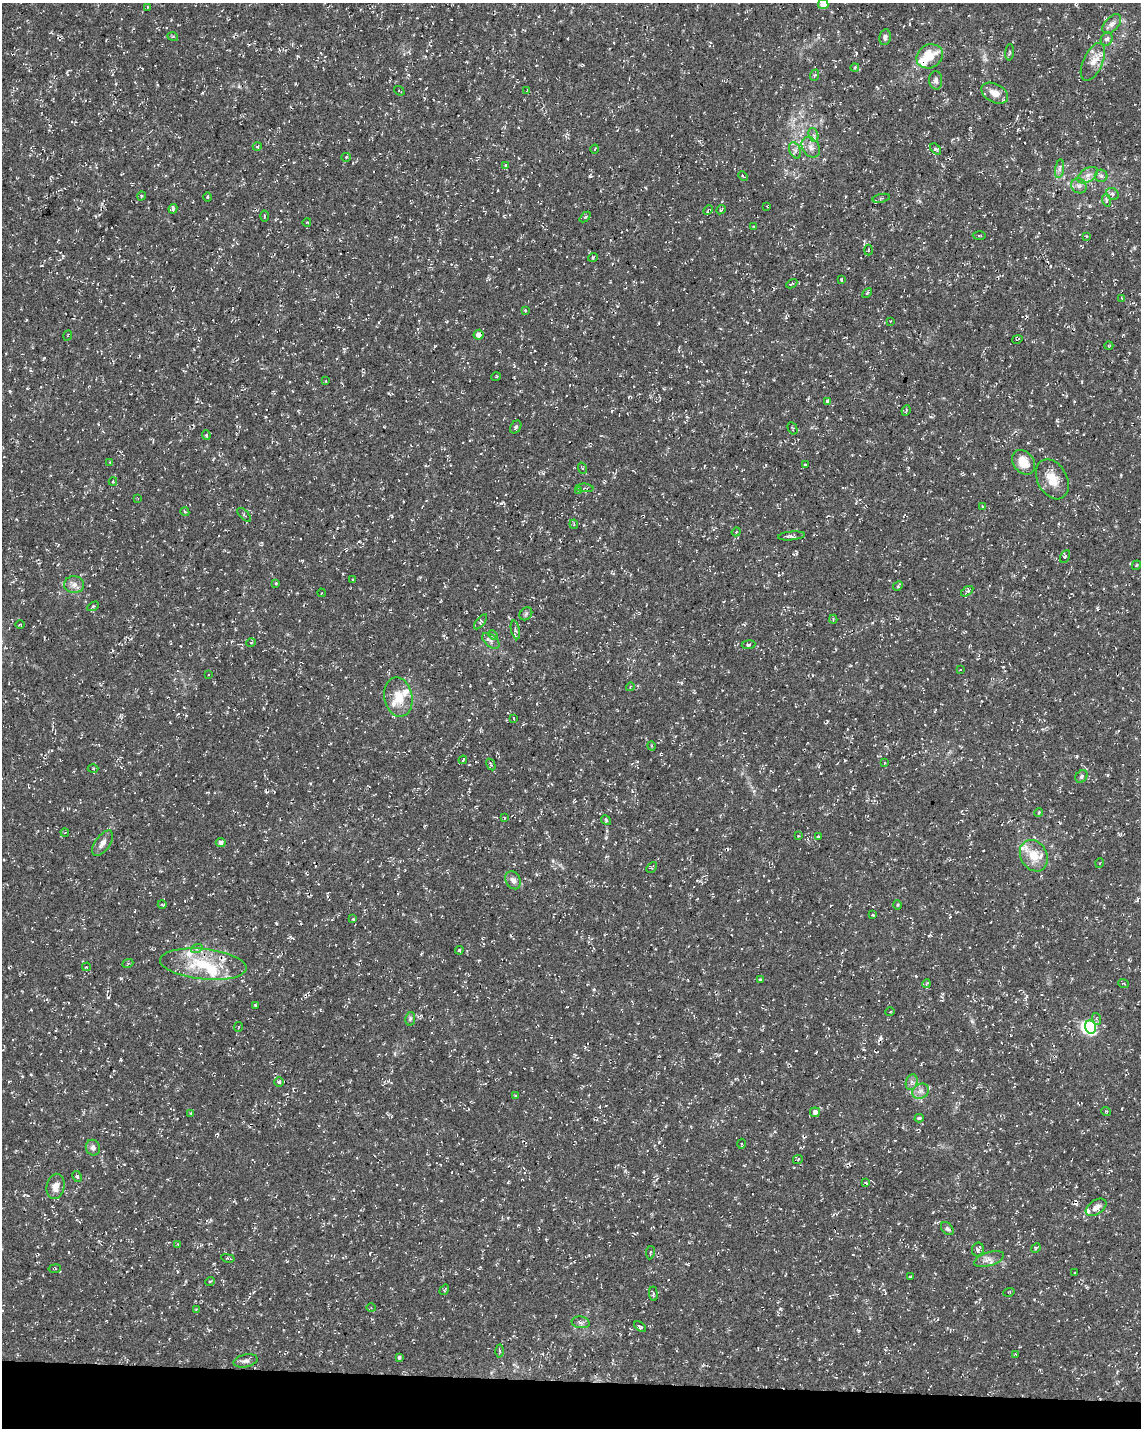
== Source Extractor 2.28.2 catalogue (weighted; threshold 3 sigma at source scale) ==
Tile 11 of 4 x 3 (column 3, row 3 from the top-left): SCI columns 2292-3430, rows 294-1719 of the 4576 x 4806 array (HDU 1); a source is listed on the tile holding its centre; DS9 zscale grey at full resolution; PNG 1143 x 1430 px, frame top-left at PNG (2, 3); each listed source drawn as its Kron ellipse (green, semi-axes under 4 px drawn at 4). Shown black and unused: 3% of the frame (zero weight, under 3 of 4 exposures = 1% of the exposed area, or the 3 px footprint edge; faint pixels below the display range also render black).
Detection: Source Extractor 2.28.2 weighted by HDU 2 'WHT'; one run over the whole footprint, this tile lists its part. Background 0.0123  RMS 0.0021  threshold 0.00948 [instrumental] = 3 sigma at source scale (4.5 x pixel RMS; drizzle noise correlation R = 1.50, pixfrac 1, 0.0396/0.0396 arcsec/px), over >= 5 px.
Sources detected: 202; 2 inside a brighter object's white glare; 17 cosmic-ray / hot-pixel residue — neither listed nor drawn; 10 inside a brighter listed object's ellipse — not listed separately; the other 173 listed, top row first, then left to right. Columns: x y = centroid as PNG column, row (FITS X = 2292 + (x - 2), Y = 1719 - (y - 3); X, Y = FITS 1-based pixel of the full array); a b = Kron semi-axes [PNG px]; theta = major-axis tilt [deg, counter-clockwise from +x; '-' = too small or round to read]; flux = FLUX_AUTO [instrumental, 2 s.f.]
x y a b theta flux
823 4 5 5 - 2.5
147 7 4 2 - 0.13
1112 24 12 7 48 0.99
173 37 5 3 - 0.24
885 37 8 5 78 0.6
1107 39 7 5 59 0.61
1010 52 8 3 85 0.29
930 56 14 11 30 4.6
1093 62 20 9 66 2.3
855 68 4 4 - 0.45
815 75 6 3 70 0.21
936 80 9 6 -87 0.77
399 91 6 2 -36 0.16
527 91 4 2 - 0.12
995 93 14 9 -28 2
814 135 7 4 -73 0.55
257 147 4 3 - 0.2
811 147 11 8 -56 1.3
595 149 4 3 - 0.15
936 149 6 4 -47 0.35
795 150 8 5 -66 0.66
346 157 4 4 - 0.24
505 165 4 4 - 0.25
1060 169 9 4 81 0.64
1088 175 11 6 33 1.1
743 176 5 3 - 0.23
1101 176 6 6 - 0.5
1079 186 8 7 - 0.84
1113 194 7 5 -42 0.49
141 196 4 3 - 0.18
207 197 5 3 - 0.22
881 198 9 3 13 0.3
1106 200 6 4 -72 0.39
767 206 3 2 - 0.19
173 209 5 4 - 0.48
708 210 5 3 - 0.24
721 210 5 4 - 0.31
265 216 5 3 - 0.27
585 217 6 4 42 0.29
307 222 4 3 - 0.14
754 226 3 3 - 0.23
979 236 7 3 1 0.25
1086 236 4 3 - 0.19
868 250 5 3 - 0.22
593 257 5 3 - 0.2
841 279 3 3 - 0.33
792 284 6 3 28 0.23
867 293 6 3 46 0.25
1121 298 4 2 - 0.12
525 310 4 2 - 0.17
890 321 2 2 - 0.12
68 335 5 2 - 0.18
479 335 5 5 - 1.5
1017 339 5 2 - 0.17
1109 346 4 3 - 0.16
496 377 5 3 - 0.21
326 381 4 2 - 0.16
827 401 4 3 - 2.8
906 411 5 3 - 0.23
516 427 7 5 57 0.39
792 428 7 4 -64 0.27
206 435 4 4 - 0.26
110 462 4 2 - 0.15
1023 462 13 10 -52 3.3
805 465 3 3 - 0.87
582 468 6 4 -72 0.27
1052 479 21 14 -61 3.5
113 481 4 4 - 0.18
585 488 8 2 -4 0.22
578 490 4 2 - 0.14
138 498 3 2 - 0.14
982 506 4 3 - 0.19
185 512 4 3 - 0.23
244 515 9 4 -46 0.33
574 524 4 3 - 0.25
736 532 4 3 - 0.2
791 536 13 4 6 0.53
1065 557 6 4 61 0.33
1136 565 5 3 - 0.21
352 579 3 2 - 0.15
276 583 4 3 - 0.19
74 585 10 8 1 1.1
898 586 5 4 - 0.25
967 591 7 3 35 0.31
321 593 4 3 - 0.15
93 606 6 3 32 0.29
526 614 7 5 47 0.41
833 619 4 4 - 0.29
481 622 9 3 52 0.32
20 625 5 3 - 0.19
515 630 9 3 -77 0.49
493 635 5 4 - 0.31
491 641 10 6 -39 0.75
251 643 5 3 - 0.17
748 645 7 4 7 0.3
960 670 3 2 - 0.15
208 675 3 2 - 0.14
630 687 4 3 - 0.19
398 697 20 14 -78 4.1
513 718 4 2 - 0.15
652 746 5 3 - 0.2
463 760 4 3 - 0.25
884 763 4 2 - 0.18
491 765 6 3 -60 0.27
93 769 5 3 - 0.18
1081 776 7 5 50 0.44
1039 812 4 3 - 0.24
505 818 4 2 - 0.15
606 820 5 4 - 0.26
65 832 4 2 - 0.16
798 836 4 3 - 0.19
818 837 3 2 - 0.24
221 842 5 4 - 0.55
102 843 15 7 54 1.2
1034 856 16 13 -59 3.5
1100 863 5 3 - 0.18
652 867 6 3 46 0.28
513 880 9 7 -61 1
162 904 4 3 - 0.17
898 905 5 3 - 0.2
873 915 4 3 - 0.21
353 919 4 4 - 0.16
197 948 6 4 18 0.34
459 950 4 3 - 0.23
128 963 5 3 - 0.26
203 964 43 15 -6 10
86 967 4 3 - 0.17
760 980 4 3 - 0.36
1123 983 5 2 - 0.19
926 984 4 3 - 0.23
255 1005 3 3 - 0.2
890 1012 5 3 - 0.16
410 1019 7 5 79 0.38
1097 1019 6 4 -71 0.35
238 1027 5 3 - 0.2
1091 1027 7 5 -76 17
279 1082 5 4 - 0.3
912 1082 8 5 74 0.66
921 1091 9 7 32 1
515 1096 4 3 - 0.17
1106 1111 5 3 - 0.17
815 1112 5 5 - 0.89
191 1113 3 3 - 0.16
919 1118 4 3 - 0.51
741 1144 5 3 - 0.23
93 1148 8 7 - 0.85
798 1159 5 3 - 0.17
77 1177 6 4 -63 0.28
866 1183 4 3 - 0.18
55 1186 13 9 77 1.7
1096 1207 11 7 35 1.3
947 1229 7 5 -47 0.47
178 1244 3 3 - 0.14
1036 1248 5 4 - 0.23
978 1249 7 6 - 0.68
650 1253 7 2 81 0.2
228 1258 7 3 -11 0.3
989 1259 15 7 17 1.2
55 1269 6 3 9 0.21
1074 1273 3 2 - 0.16
910 1277 3 2 - 0.13
210 1281 5 3 - 0.18
444 1290 5 3 - 0.2
1009 1292 6 3 17 0.19
653 1294 7 4 -84 0.29
371 1308 4 3 - 0.2
196 1310 4 3 - 0.24
581 1322 9 6 -10 0.68
640 1327 7 3 -36 0.3
500 1351 6 4 -89 0.3
1015 1354 3 3 - 0.2
399 1357 4 3 - 0.34
245 1361 12 6 13 0.72
Overlapping masked pixels (flux is a lower limit): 1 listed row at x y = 479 335
Isophote crosses this tile's border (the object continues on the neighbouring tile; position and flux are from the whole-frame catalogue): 1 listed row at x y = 823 4
Unlisted compact peaks at least as high as the median listed source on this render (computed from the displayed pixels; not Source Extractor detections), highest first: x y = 780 1309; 1077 756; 501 503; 10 391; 276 923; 290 937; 916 976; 594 989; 1107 775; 31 1074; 754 791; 359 541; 298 56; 659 1142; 589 176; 606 838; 1121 475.